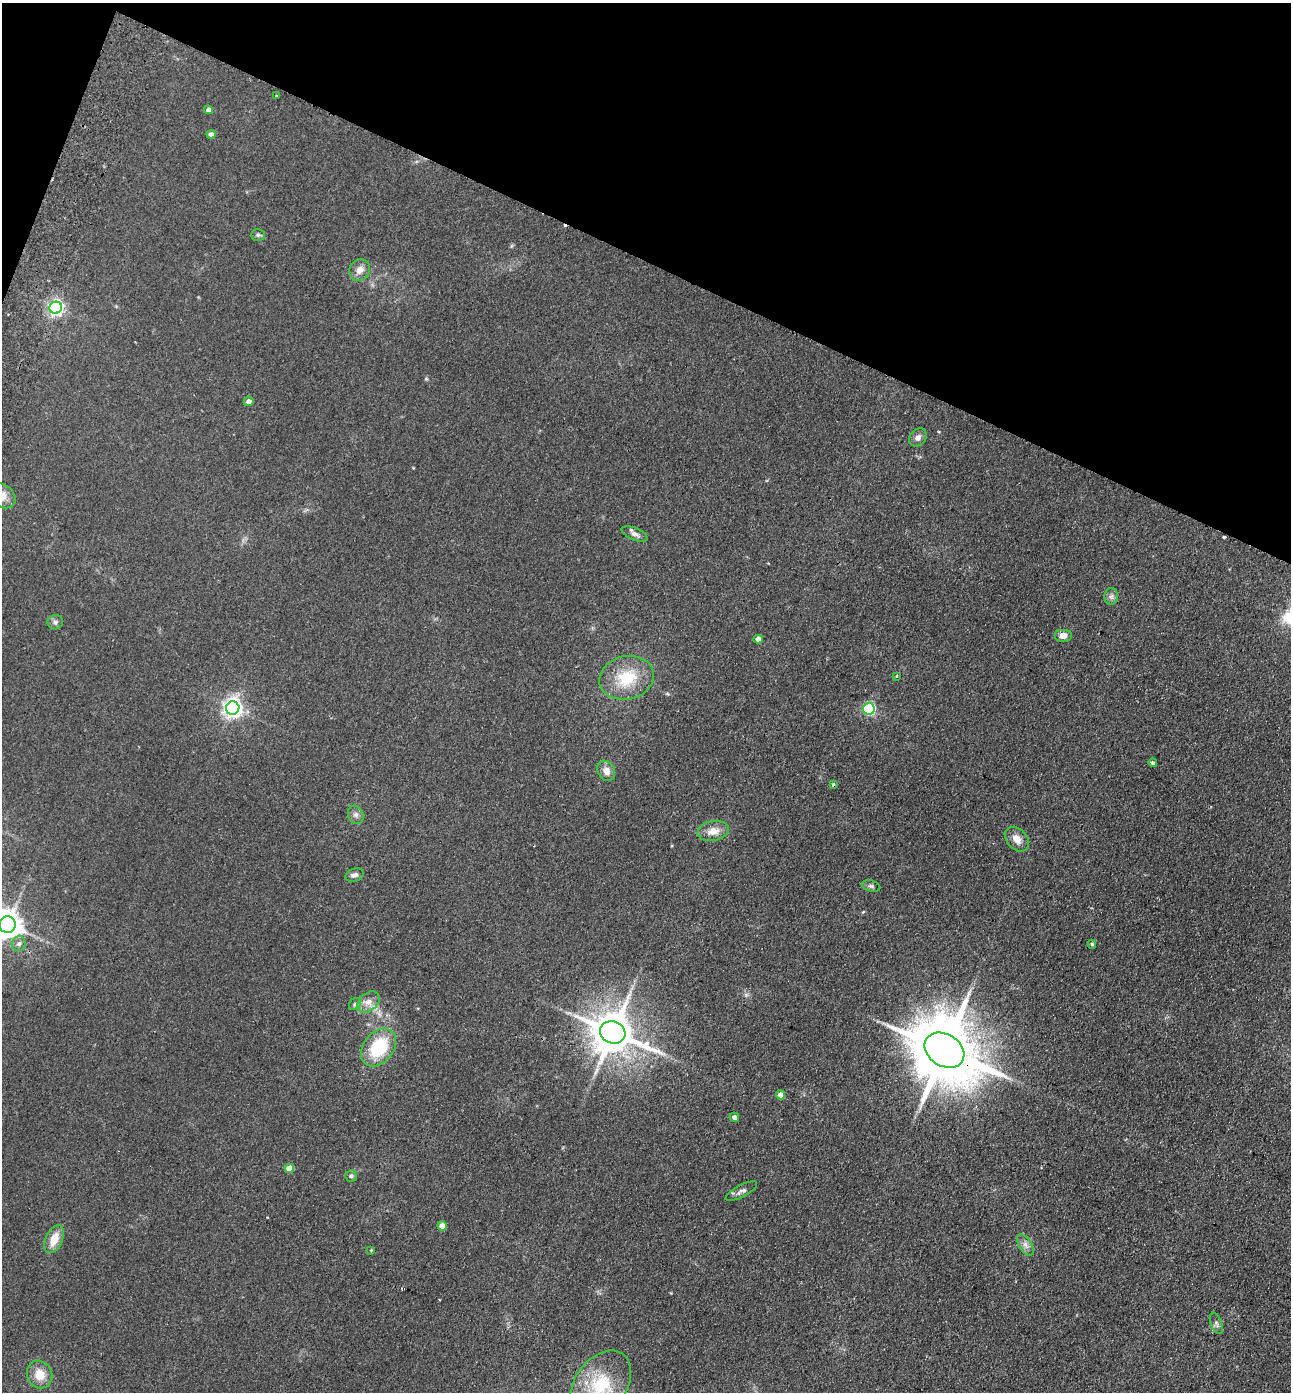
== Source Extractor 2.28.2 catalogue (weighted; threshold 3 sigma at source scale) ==
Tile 2 of 4 x 4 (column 2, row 1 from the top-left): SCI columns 1615-2903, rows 4195-5584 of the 5675 x 5610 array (HDU 1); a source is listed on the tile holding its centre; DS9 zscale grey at full resolution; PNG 1293 x 1394 px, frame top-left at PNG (2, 3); each listed source drawn as its Kron ellipse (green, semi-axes under 4 px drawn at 4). Shown black and unused: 20% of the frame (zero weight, under 2 of 3 exposures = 3% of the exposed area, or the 3 px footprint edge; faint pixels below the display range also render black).
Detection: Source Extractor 2.28.2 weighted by HDU 2 'WHT'; one run over the whole footprint, this tile lists its part. Background 0.132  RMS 0.011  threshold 0.0513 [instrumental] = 3 sigma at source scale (4.5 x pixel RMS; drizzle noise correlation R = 1.50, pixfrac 1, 0.05/0.05 arcsec/px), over >= 5 px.
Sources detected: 49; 3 cosmic-ray / hot-pixel residue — neither listed nor drawn; the other 46 listed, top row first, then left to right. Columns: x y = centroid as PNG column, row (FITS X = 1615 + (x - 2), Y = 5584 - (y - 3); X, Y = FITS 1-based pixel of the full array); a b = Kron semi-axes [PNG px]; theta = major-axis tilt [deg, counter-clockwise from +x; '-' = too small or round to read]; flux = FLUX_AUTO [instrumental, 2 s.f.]
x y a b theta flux
277 96 3 2 - 0.99
209 110 4 4 - 5.3
211 134 4 4 - 4.7
258 235 7 6 - 2.3
360 270 11 10 - 8.4
56 308 6 6 - 350
249 401 5 4 - 5.5
918 437 10 8 48 5.1
2 496 15 11 -34 14
634 534 14 6 -23 5.2
1111 596 8 6 88 3.5
55 622 8 7 - 3.3
1063 636 9 6 0 7.7
758 639 4 4 - 7.4
896 676 3 3 - 2.3
627 678 28 21 14 46
233 708 7 6 - 570
869 709 6 5 - 160
1153 763 4 4 - 2.3
606 771 10 8 -60 8.2
833 785 3 3 - 4.6
356 815 9 7 -66 4.4
713 831 16 10 12 12
1017 839 14 10 -46 9.8
355 875 9 6 20 4.3
871 886 9 5 -15 2.7
7 925 8 8 - 1500
19 944 7 7 - 4.3
1092 944 4 4 - 1.7
368 1002 13 8 39 8.7
355 1004 6 5 - 2.1
613 1032 13 11 -20 3900
379 1047 21 15 51 60
944 1050 21 16 -33 11000
780 1095 4 4 - 10
734 1117 5 4 - 5.5
289 1168 4 4 - 13
351 1176 6 5 - 2.6
741 1191 17 6 27 4.7
442 1226 4 4 - 14
54 1239 15 8 65 17
1025 1245 12 6 -57 5.5
371 1250 4 3 - 1
1216 1323 11 5 -68 3.2
40 1375 14 12 -66 17
600 1386 39 26 56 65
Overlapping masked pixels (flux is a lower limit): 1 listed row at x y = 944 1050
Isophote crosses this tile's border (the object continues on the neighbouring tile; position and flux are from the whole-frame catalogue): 3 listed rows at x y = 2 496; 7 925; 600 1386